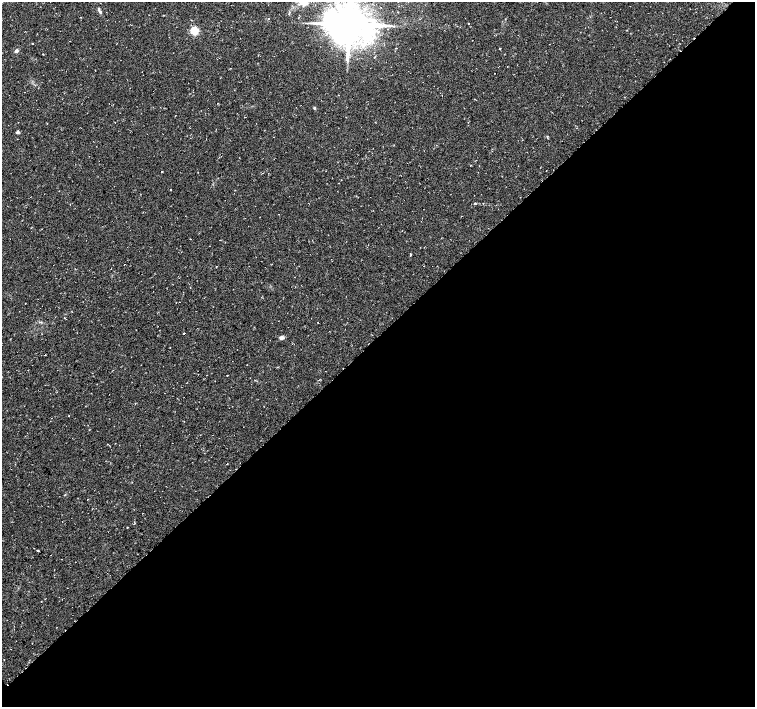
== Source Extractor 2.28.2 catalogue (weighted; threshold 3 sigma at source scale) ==
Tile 12 of 4 x 4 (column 4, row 3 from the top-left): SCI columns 4563-6068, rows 1606-3014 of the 6070 x 6056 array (HDU 1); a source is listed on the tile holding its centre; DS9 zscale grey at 2 x 2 block average (1 PNG px = mean of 2 x 2 image px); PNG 757 x 709 px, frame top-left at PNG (2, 2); no overlay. Shown black and unused: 53% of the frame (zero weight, under 2 of 3 exposures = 2% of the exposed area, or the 3 px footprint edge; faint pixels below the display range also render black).
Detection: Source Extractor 2.28.2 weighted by HDU 2 'WHT'; one run over the whole footprint, this tile lists its part. Background 0.11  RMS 0.0079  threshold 0.0356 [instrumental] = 3 sigma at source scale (4.5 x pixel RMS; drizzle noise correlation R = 1.50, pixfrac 1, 0.0396/0.0396 arcsec/px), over >= 5 px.
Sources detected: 31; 3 cosmic-ray / hot-pixel residue — not listed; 1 inside a brighter listed object's ellipse — not listed separately; the other 27 listed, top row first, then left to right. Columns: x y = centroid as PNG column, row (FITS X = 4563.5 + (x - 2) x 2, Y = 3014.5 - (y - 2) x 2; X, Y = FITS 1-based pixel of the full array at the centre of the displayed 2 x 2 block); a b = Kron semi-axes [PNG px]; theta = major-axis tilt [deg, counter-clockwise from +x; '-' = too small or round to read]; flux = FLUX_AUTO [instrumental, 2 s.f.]
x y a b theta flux
99 9 4 3 - 2.5
468 23 2 2 - 1.5
349 24 12 10 -6 6000
194 31 3 3 - 110
32 44 2 2 - 2.6
500 48 2 2 - 0.88
16 51 4 3 - 4.7
43 54 2 2 - 0.83
24 92 2 2 - 0.59
314 108 4 3 - 1.8
245 117 2 2 - 1.5
115 122 2 2 - 0.74
18 132 4 3 - 3.1
546 171 2 2 - 0.53
162 172 2 2 - 2.8
171 189 2 2 - 4.3
190 239 2 2 - 1
220 240 2 2 - 1.1
410 254 2 2 - 2.7
190 287 2 2 - 0.73
318 322 2 2 - 0.85
184 333 2 2 - 3.7
281 338 6 4 -7 4.1
227 375 2 2 - 2.2
227 464 2 2 - 4
88 499 2 2 - 1.1
4 660 2 2 - 0.53
Isophote crosses this tile's border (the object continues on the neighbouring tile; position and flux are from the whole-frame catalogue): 1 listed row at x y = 349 24
Diffuse or blended objects may show on this block-average render without a row.